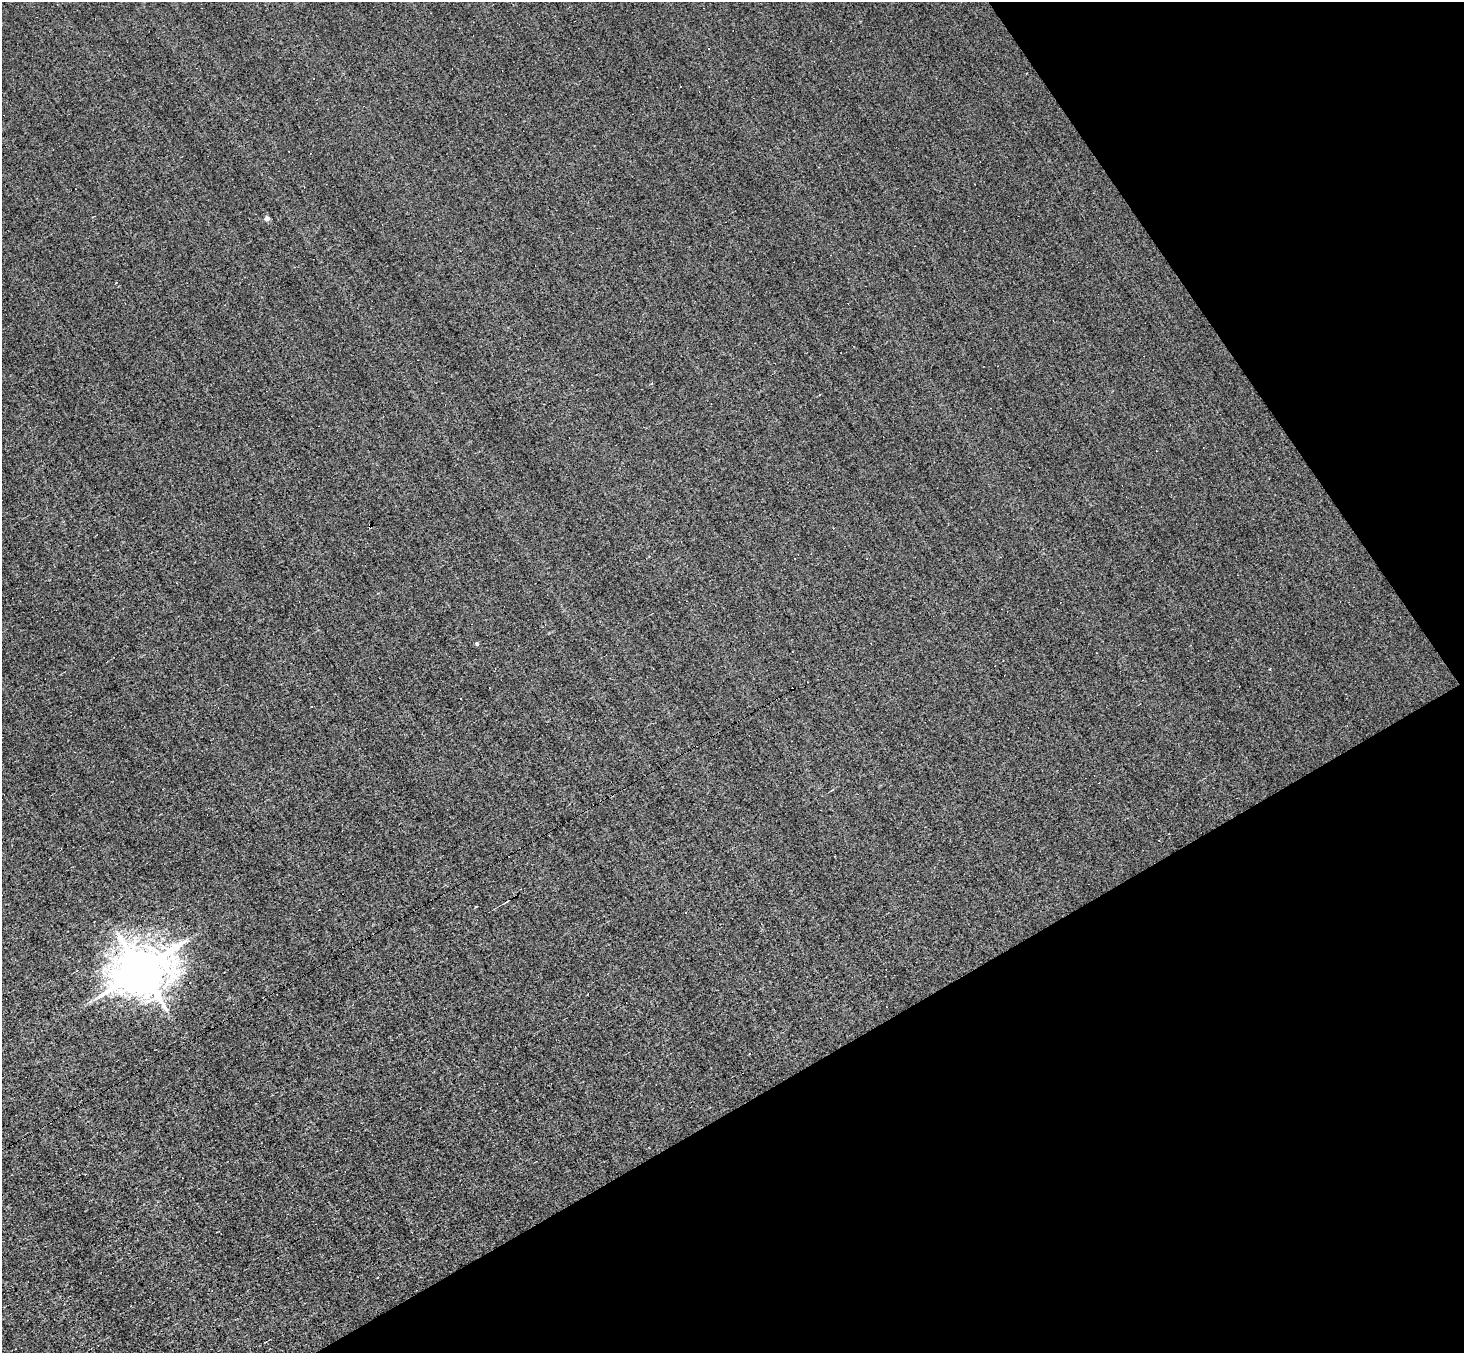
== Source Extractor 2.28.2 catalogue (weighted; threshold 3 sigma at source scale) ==
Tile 12 of 4 x 4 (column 4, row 3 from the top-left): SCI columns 4389-5850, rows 1637-2987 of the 5850 x 5835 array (HDU 1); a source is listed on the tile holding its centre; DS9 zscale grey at full resolution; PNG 1466 x 1355 px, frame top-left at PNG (2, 2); no overlay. Shown black and unused: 28% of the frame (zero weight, under 3 of 5 exposures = <1% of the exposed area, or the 3 px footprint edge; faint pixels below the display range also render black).
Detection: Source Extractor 2.28.2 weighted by HDU 2 'WHT'; one run over the whole footprint, this tile lists its part. Background 0.00504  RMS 0.044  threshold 0.198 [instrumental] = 3 sigma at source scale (4.5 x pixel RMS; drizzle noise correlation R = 1.50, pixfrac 1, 0.05/0.05 arcsec/px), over >= 5 px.
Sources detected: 12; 6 cosmic-ray / hot-pixel residue — not listed; the other 6 listed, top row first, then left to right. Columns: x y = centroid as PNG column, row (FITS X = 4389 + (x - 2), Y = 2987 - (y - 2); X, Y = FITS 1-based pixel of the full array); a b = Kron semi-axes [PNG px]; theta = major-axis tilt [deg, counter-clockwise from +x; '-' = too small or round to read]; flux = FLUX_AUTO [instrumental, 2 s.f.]
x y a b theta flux
1026 73 3 2 - 3.6
267 218 4 4 - 27
820 394 3 3 - 45
477 644 4 4 - 8.6
507 902 5 2 - 3.9
141 970 15 12 20 25000